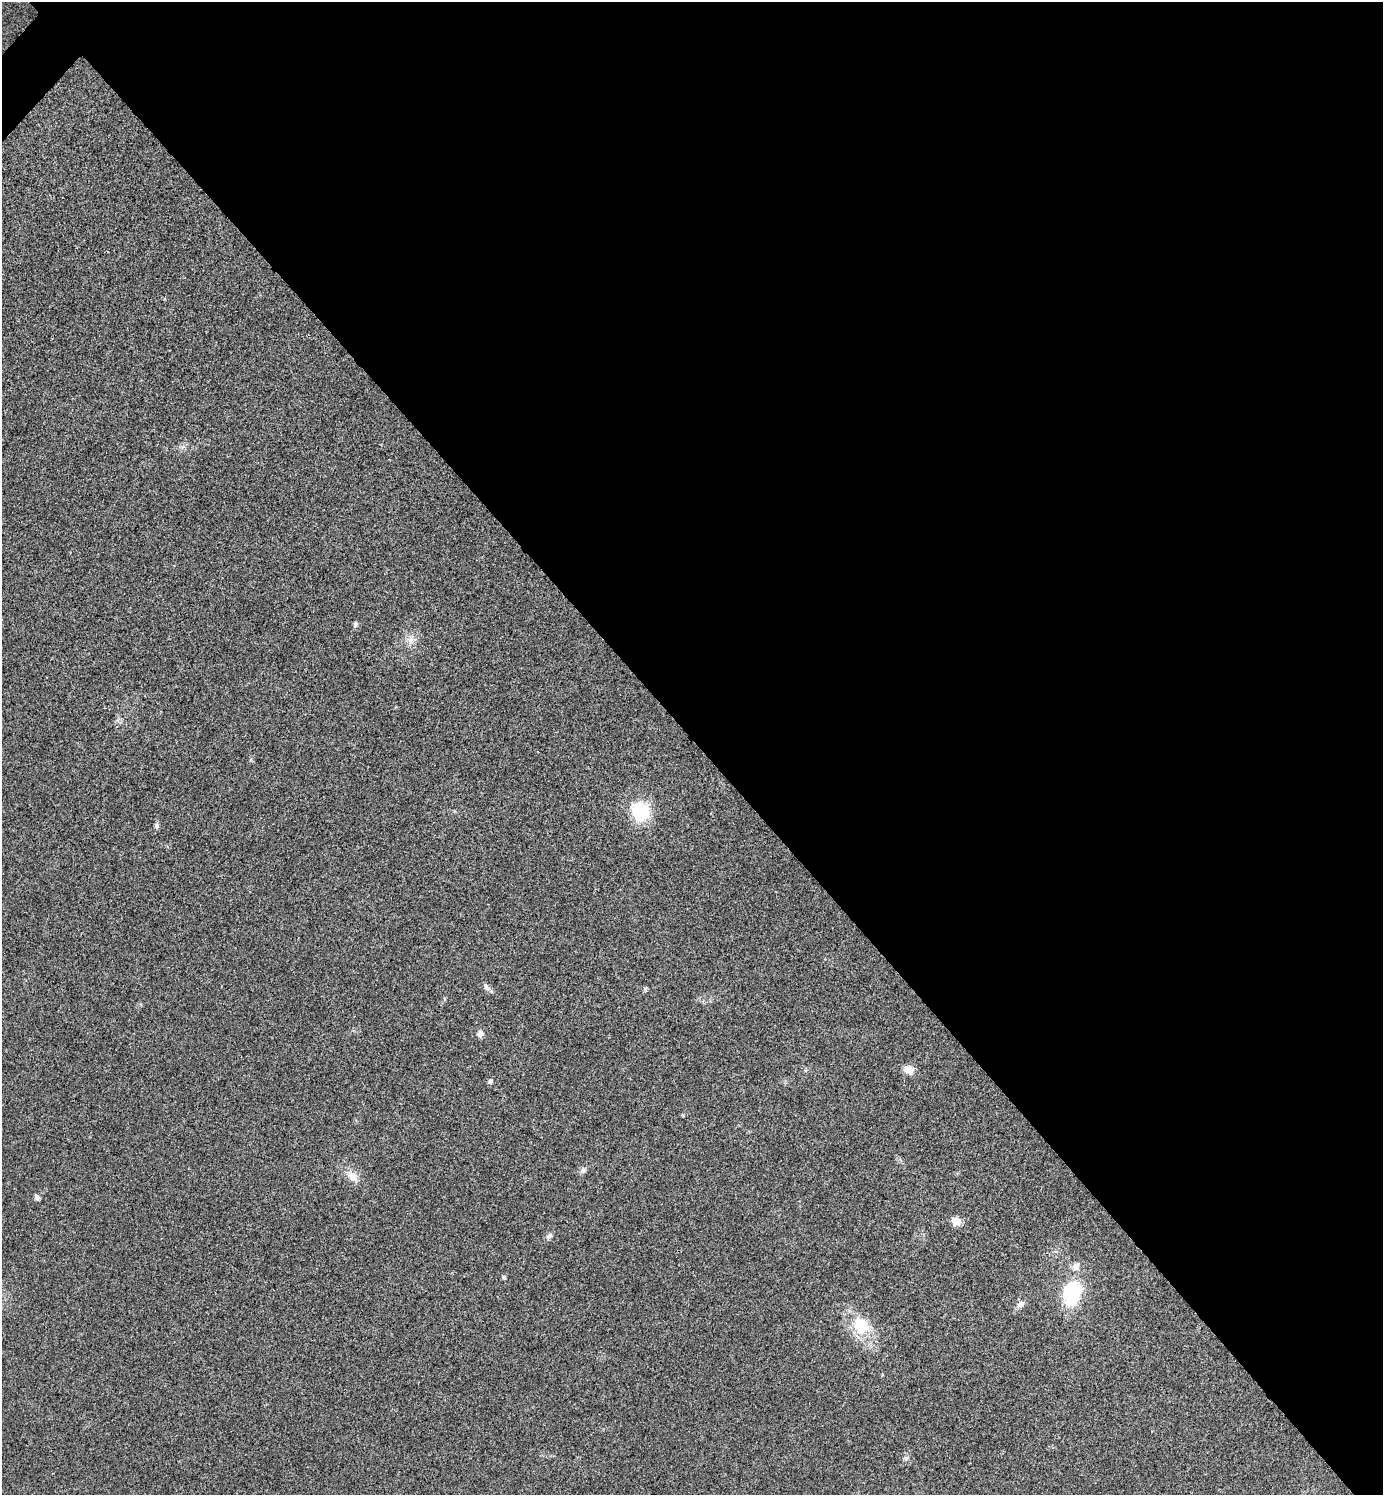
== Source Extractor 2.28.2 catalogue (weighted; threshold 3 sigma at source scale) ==
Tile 8 of 4 x 4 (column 4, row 2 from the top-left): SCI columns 4303-5683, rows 2995-4487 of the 5984 x 5984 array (HDU 1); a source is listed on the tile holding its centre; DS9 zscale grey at full resolution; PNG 1385 x 1497 px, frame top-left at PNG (2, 2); no overlay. Shown black and unused: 50% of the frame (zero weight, under 3 of 4 exposures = <1% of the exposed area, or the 3 px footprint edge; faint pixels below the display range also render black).
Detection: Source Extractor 2.28.2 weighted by HDU 2 'WHT'; one run over the whole footprint, this tile lists its part. Background 0.0196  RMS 0.0056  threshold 0.0252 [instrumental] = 3 sigma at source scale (4.5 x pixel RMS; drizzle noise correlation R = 1.50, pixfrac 1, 0.05/0.05 arcsec/px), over >= 5 px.
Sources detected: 20; all 20 listed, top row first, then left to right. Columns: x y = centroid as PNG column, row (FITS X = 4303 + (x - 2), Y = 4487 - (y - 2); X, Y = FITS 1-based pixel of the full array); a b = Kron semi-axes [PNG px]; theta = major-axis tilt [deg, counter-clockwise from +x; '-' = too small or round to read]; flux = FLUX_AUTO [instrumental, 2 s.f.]
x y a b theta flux
355 625 8 5 79 1.3
411 640 14 7 85 3.6
640 811 20 18 -68 28
156 825 7 6 - 1.5
486 987 13 6 -60 2
645 989 6 4 72 0.85
480 1034 7 7 - 2.8
909 1070 13 11 -28 4.5
490 1081 6 5 - 1.6
583 1170 9 7 60 1.8
352 1177 15 10 -39 5.4
37 1197 7 5 -62 1.6
956 1221 12 9 -10 4.5
549 1236 9 7 44 1.9
1076 1267 11 10 - 3.7
504 1277 5 5 - 1.2
1072 1294 24 17 75 39
1020 1304 11 8 41 2.7
861 1325 22 19 -52 20
906 1458 7 7 - 1.5